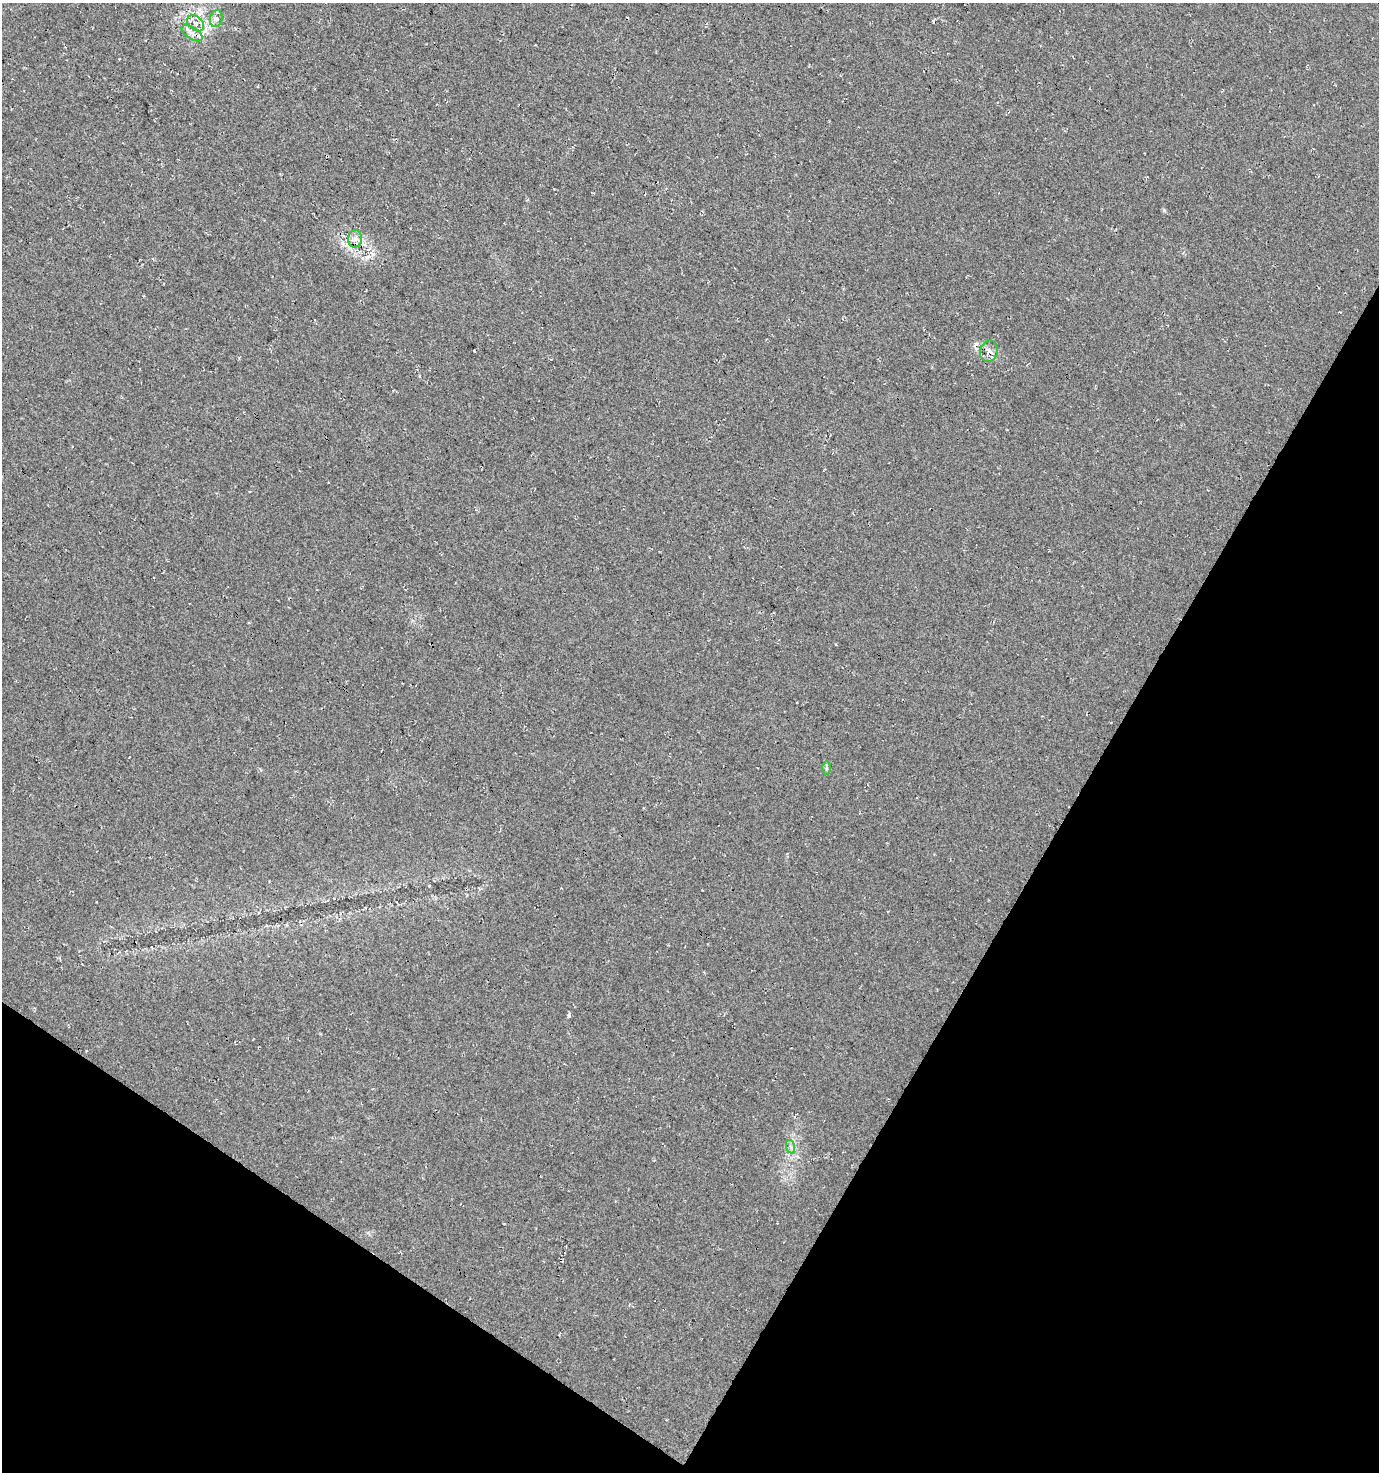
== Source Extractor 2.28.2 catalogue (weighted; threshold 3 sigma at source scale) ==
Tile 15 of 4 x 4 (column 3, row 4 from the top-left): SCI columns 2945-4321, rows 8-1477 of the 5954 x 5886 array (HDU 1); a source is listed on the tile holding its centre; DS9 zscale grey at full resolution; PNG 1381 x 1474 px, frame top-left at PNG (2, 3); each listed source drawn as its Kron ellipse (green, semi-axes under 4 px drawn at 4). Shown black and unused: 29% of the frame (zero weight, under 3 of 4 exposures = <1% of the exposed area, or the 3 px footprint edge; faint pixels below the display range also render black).
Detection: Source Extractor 2.28.2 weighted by HDU 2 'WHT'; one run over the whole footprint, this tile lists its part. Background 0.0167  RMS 0.0086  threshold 0.0389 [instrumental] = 3 sigma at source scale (4.5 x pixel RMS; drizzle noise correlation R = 1.50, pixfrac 1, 0.0396/0.0396 arcsec/px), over >= 5 px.
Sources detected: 8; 1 inside a brighter listed object's ellipse — not listed separately; the other 7 listed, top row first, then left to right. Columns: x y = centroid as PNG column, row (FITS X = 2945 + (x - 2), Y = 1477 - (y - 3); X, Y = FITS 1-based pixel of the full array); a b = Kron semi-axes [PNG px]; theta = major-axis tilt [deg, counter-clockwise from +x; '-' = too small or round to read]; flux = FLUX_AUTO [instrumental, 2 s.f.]
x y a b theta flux
216 19 8 6 74 3.3
196 23 9 6 -43 5
192 33 12 6 -32 4.7
355 239 8 7 - 3.9
989 351 11 9 73 5.1
826 768 6 4 -90 1.5
791 1147 7 4 -72 2
Overlapping masked pixels (flux is a lower limit): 2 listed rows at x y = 355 239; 989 351